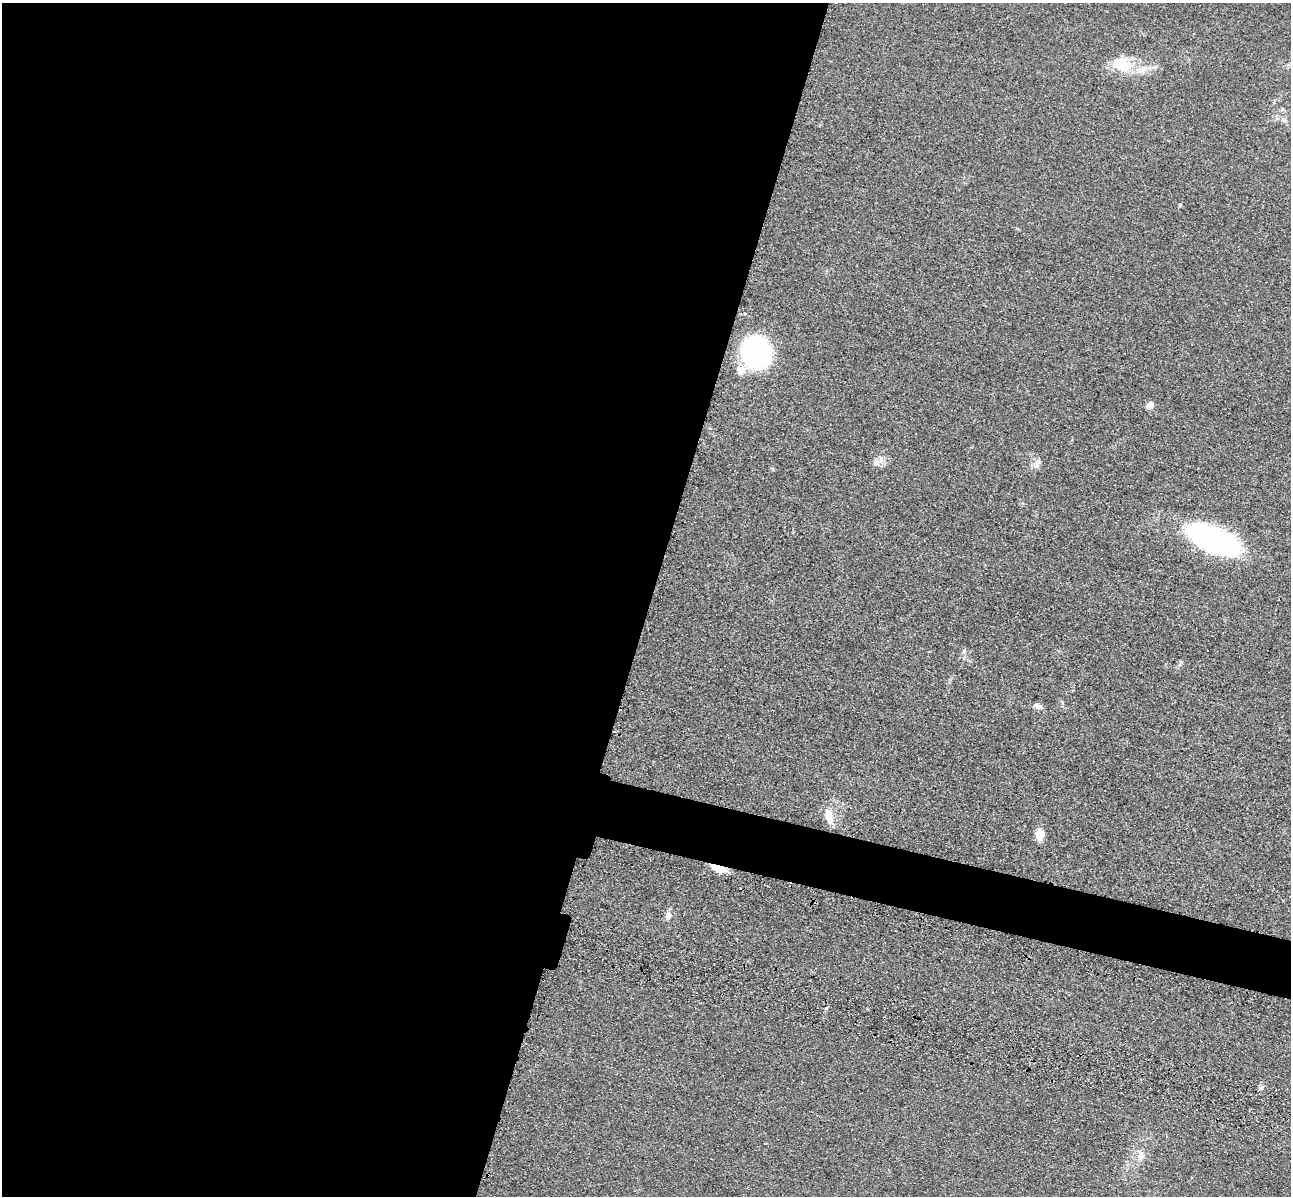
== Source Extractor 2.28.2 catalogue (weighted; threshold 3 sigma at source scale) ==
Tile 5 of 4 x 4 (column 1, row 2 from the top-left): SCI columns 173-1461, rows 2786-3979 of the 5350 x 5365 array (HDU 1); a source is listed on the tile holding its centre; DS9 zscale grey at full resolution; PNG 1293 x 1198 px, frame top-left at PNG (2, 3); no overlay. Shown black and unused: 53% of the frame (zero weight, under 3 of 4 exposures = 9% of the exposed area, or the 3 px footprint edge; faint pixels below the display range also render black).
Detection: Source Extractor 2.28.2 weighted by HDU 2 'WHT'; one run over the whole footprint, this tile lists its part. Background 0.0476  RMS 0.0084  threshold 0.0377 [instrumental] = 3 sigma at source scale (4.5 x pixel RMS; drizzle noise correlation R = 1.50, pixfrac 1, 0.05/0.05 arcsec/px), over >= 5 px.
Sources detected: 16; all 16 listed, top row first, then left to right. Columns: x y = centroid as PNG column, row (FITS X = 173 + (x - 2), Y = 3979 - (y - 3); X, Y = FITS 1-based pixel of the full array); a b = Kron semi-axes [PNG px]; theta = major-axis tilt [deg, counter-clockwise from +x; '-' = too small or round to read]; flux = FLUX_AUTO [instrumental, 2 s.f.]
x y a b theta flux
1124 66 25 19 -41 21
1284 120 8 5 -27 2.4
1180 205 4 4 - 0.91
756 352 24 23 - 130
741 370 14 10 66 6.4
1150 405 11 6 38 3.6
876 463 10 7 -45 3.9
1037 463 15 5 57 3.6
1213 539 57 23 -24 140
964 651 7 5 90 1.9
1038 706 11 7 -21 3.2
828 814 16 11 76 9.1
1040 834 13 9 -87 7.7
719 868 17 7 -21 13
668 916 9 8 - 3.9
1140 1157 12 9 68 5.6
Overlapping masked pixels (flux is a lower limit): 1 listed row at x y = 719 868
Unlisted compact peaks at least as high as the median listed source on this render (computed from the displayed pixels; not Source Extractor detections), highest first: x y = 1261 1088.